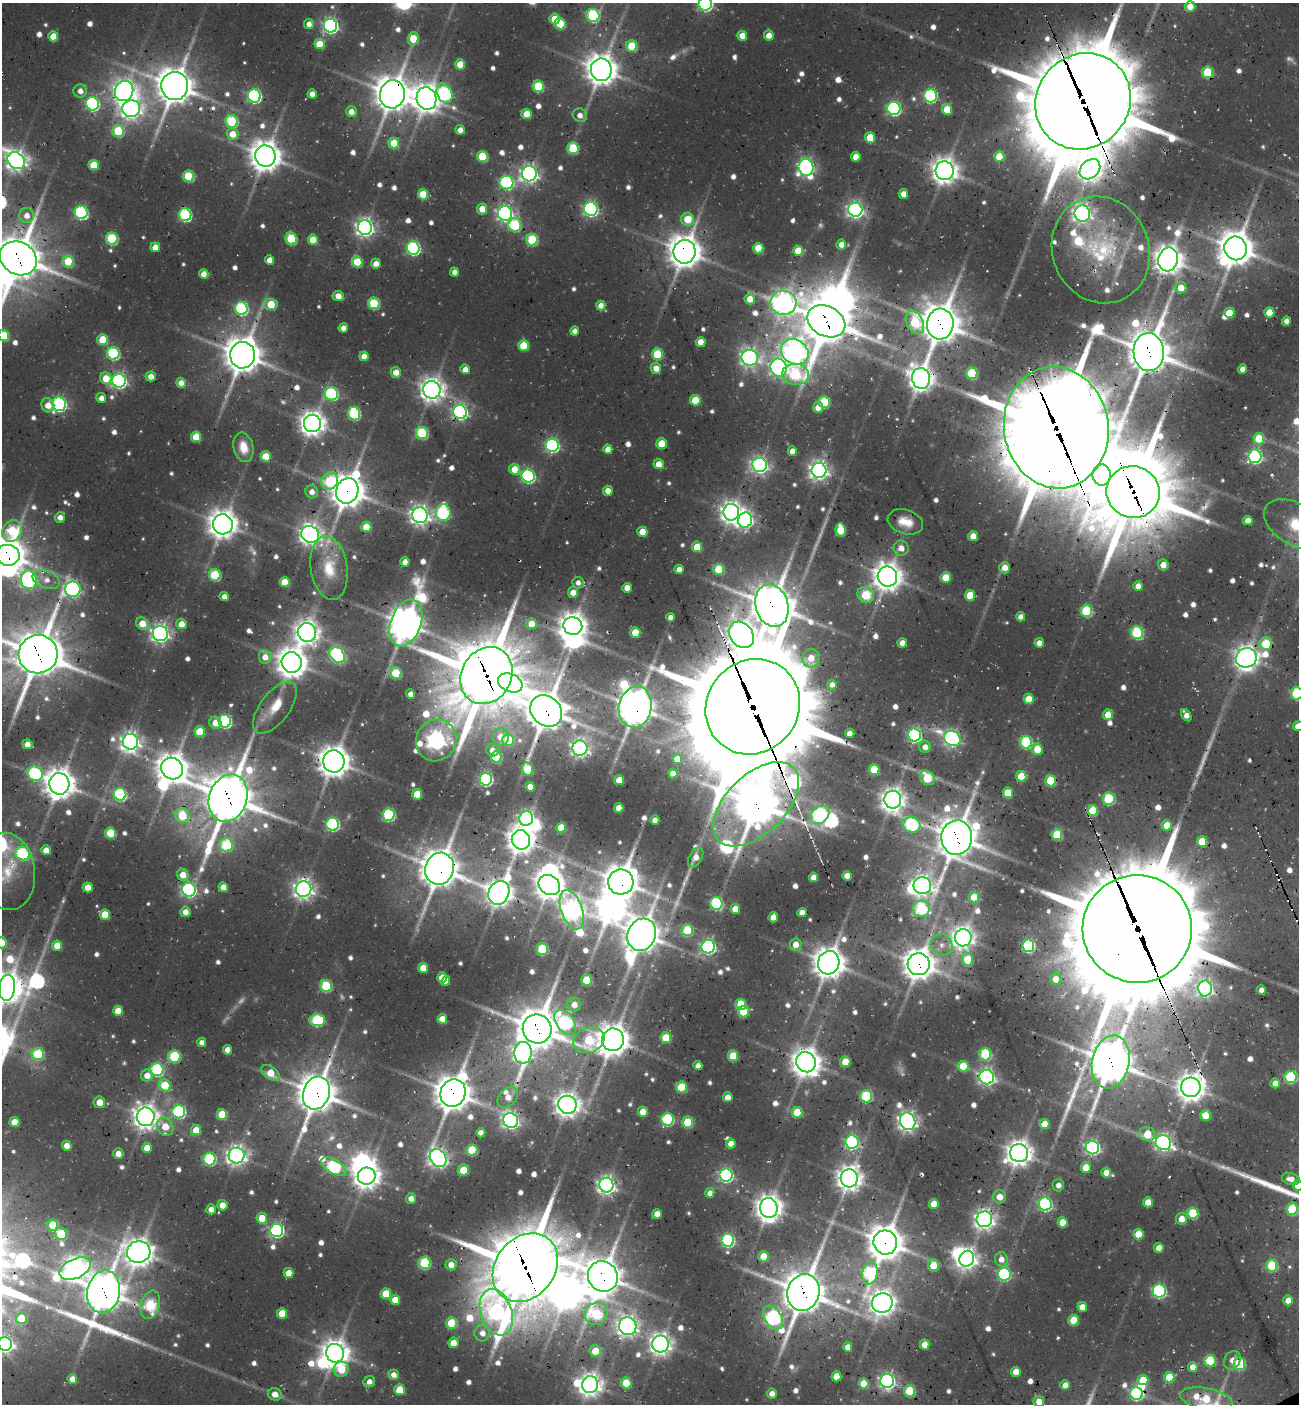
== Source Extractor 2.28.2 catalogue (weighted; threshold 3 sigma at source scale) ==
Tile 6 of 4 x 4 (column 2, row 2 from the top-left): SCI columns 1511-2807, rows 2875-4276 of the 5672 x 5741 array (HDU 1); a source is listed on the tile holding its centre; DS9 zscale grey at full resolution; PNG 1301 x 1406 px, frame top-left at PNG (2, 3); each listed source drawn as its Kron ellipse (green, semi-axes under 4 px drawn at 4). Shown black and unused: <1% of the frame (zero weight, under 3 of 4 exposures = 8% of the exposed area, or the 3 px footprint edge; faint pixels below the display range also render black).
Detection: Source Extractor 2.28.2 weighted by HDU 2 'WHT'; one run over the whole footprint, this tile lists its part. Background 0.0363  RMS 0.0049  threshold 0.0219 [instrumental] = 3 sigma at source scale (4.5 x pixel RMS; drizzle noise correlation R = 1.50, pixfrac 1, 0.0396/0.0396 arcsec/px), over >= 5 px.
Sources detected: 865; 36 too faint to see at this stretch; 19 inside a brighter object's white glare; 8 cosmic-ray / hot-pixel residue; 2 long thin detections or spike segments (spike, bleed or trail) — neither listed nor drawn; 13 inside a brighter listed object's ellipse — not listed separately; of the other 787, all 500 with FLUX_AUTO >= 4.24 (the completeness limit of this list) listed and drawn (287 fainter detections not listed), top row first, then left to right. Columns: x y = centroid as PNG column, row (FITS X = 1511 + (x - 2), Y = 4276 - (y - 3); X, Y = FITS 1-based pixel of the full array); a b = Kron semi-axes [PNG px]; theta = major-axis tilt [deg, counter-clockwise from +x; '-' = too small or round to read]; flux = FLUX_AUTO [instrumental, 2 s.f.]
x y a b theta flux
705 4 7 6 - 170
1190 7 5 5 - 8.3
593 15 6 6 - 75
555 19 5 5 - 12
309 24 5 5 - 4.7
560 24 5 5 - 24
330 26 7 6 - 220
769 35 5 5 - 6.7
53 36 5 5 - 13
742 36 5 5 - 7.8
413 39 6 5 - 20
319 44 5 5 - 15
632 46 6 5 - 27
460 64 5 5 - 13
601 70 11 10 - 1100
1208 72 5 5 - 40
175 86 14 13 - 1500
538 86 6 5 - 34
80 91 6 6 - 5.2
124 91 10 9 - 510
444 93 10 7 -63 86
312 94 4 4 - 5.7
392 94 14 12 77 1400
254 96 6 6 - 150
930 96 6 6 - 110
427 98 11 9 -75 860
1083 101 50 46 48 8900
92 104 7 6 - 110
894 108 6 6 - 140
131 109 9 8 - 410
947 109 5 5 - 16
351 112 5 5 - 6
527 114 5 5 - 14
580 115 7 6 - 4.7
232 121 6 6 - 53
460 130 5 5 - 5
118 131 6 6 - 35
232 134 6 6 - 10
870 137 5 5 - 21
394 143 5 5 - 18
573 148 6 5 - 41
265 156 11 10 - 1100
482 156 5 5 - 32
999 156 5 5 - 16
856 157 5 5 - 8.6
16 161 9 7 -42 470
94 165 5 5 - 19
806 167 8 7 - 240
1090 169 11 9 43 530
945 171 9 9 - 760
529 174 7 7 - 310
189 176 6 5 - 38
506 183 7 6 - 110
423 194 5 5 - 21
903 194 5 5 - 6.2
482 209 5 5 - 9
591 209 7 6 - 180
855 210 7 7 - 260
81 212 6 6 - 100
505 213 7 7 - 220
1082 214 8 8 - 350
185 215 6 6 - 90
27 216 7 7 - 6.3
688 219 6 6 - 16
515 225 7 6 - 59
365 228 7 7 - 350
112 239 6 6 - 56
291 239 6 5 - 45
313 240 5 5 - 13
532 240 6 5 - 48
841 244 5 5 - 6
155 247 5 4 - 6.9
413 248 6 6 - 130
758 248 5 5 - 21
1236 248 12 11 - 1400
1101 250 54 48 -68 72
798 251 5 5 - 15
684 252 12 11 - 1200
18 258 19 16 -30 2200
1168 259 12 9 76 920
270 260 5 4 - 7.4
68 261 6 5 - 25
357 262 5 5 - 23
376 264 5 5 - 6.2
454 272 4 4 - 4.3
204 274 5 4 - 6.3
1181 288 5 5 - 10
338 296 5 5 - 6.6
750 299 5 5 - 11
374 303 6 5 - 45
783 303 13 12 - 530
271 304 7 5 -5 21
601 305 5 4 - 5.6
241 308 6 6 - 89
1229 313 5 5 - 16
1269 313 5 5 - 14
826 321 20 15 -28 2500
1286 321 5 4 - 4.3
915 322 12 8 -61 44
940 324 15 13 83 1800
343 328 4 4 - 5.2
575 331 4 4 - 4.5
4 335 5 5 - 24
103 340 5 5 - 22
701 342 5 5 - 8.3
523 346 5 5 - 22
795 352 14 12 -32 510
1149 352 19 15 -86 2100
113 353 6 6 - 78
657 354 5 5 - 36
243 355 13 12 - 1400
364 356 4 4 - 7.1
750 358 8 8 - 330
656 368 5 5 - 7.8
778 368 9 8 - 240
465 369 5 4 - 5.4
1242 369 5 4 - 5
396 372 5 5 - 7.6
972 373 6 5 - 36
796 374 13 10 -4 65
151 376 5 5 - 6.4
106 378 6 5 - 13
921 378 10 9 - 700
119 381 7 7 - 210
181 383 5 5 - 5.8
432 390 9 8 - 650
331 394 6 6 - 88
101 398 5 5 - 5.4
695 400 5 5 - 21
824 402 6 5 - 45
59 404 7 6 - 170
48 405 7 6 - 7.7
818 407 5 5 - 7.5
460 412 7 6 - 190
354 414 6 6 - 69
312 423 9 8 - 710
1056 428 61 52 -80 8300
422 433 6 6 - 55
196 437 5 5 - 20
1259 439 6 5 - 21
662 444 5 5 - 19
552 445 6 6 - 130
243 447 15 10 -77 10
608 449 5 4 - 6.4
792 451 5 4 - 5.9
266 456 5 5 - 18
1255 456 6 6 - 170
659 464 5 5 - 9
760 465 7 7 - 270
515 469 6 5 - 13
819 470 7 7 - 390
1102 475 10 9 - 1300
528 476 6 6 - 140
330 481 9 8 - 35
347 491 13 11 70 1300
608 491 5 4 - 7
312 492 6 6 - 5.2
1133 492 27 25 -22 4600
731 512 8 8 - 510
443 513 8 7 - 96
420 515 8 7 - 420
60 517 5 5 - 5
745 520 7 7 - 200
1248 520 5 4 - 7.2
905 522 18 12 -18 11
223 524 10 9 - 880
1295 524 34 20 -30 81
366 527 5 5 - 15
840 530 7 5 -84 24
12 531 11 9 59 44
642 532 5 5 - 12
310 534 9 8 - 500
973 536 5 5 - 8.4
697 547 5 5 - 13
901 548 7 7 - 5.7
8 555 12 10 -12 1200
405 562 5 4 - 5.6
1163 565 5 5 - 7
329 568 32 18 -82 22
1005 568 5 5 - 7.7
679 569 4 4 - 5.4
719 569 5 5 - 27
215 575 6 6 - 45
887 577 10 9 - 900
946 577 5 5 - 17
29 580 9 8 - 210
46 580 14 8 -21 6.6
285 582 5 5 - 14
578 583 6 5 - 4.5
1138 586 5 4 - 6.7
627 588 5 4 - 7.1
73 589 8 7 - 210
573 592 5 5 - 7.4
866 595 8 7 - 35
970 595 5 5 - 22
224 597 4 4 - 5.1
772 606 21 16 -73 2000
1086 611 6 5 - 59
670 617 4 4 - 4.8
1021 617 4 4 - 5.1
406 623 24 15 69 1300
142 624 7 5 -39 12
181 624 5 5 - 8.3
531 624 5 5 - 10
573 626 9 9 - 780
635 632 5 5 - 15
160 633 7 7 - 360
307 633 9 9 - 610
1137 633 6 6 - 72
741 635 14 11 -51 740
902 643 4 4 - 6.4
1039 643 5 4 - 5.9
1266 644 6 6 - 36
38 654 19 19 - 2500
337 655 9 6 -50 150
265 657 7 6 - 7.4
811 658 9 8 - 8.2
1246 658 10 9 - 670
292 662 10 10 - 1100
396 673 6 5 - 36
486 676 30 25 60 4200
510 683 13 9 -23 100
832 685 5 4 - 4.3
1297 693 6 6 - 69
410 694 4 4 - 4.7
1029 699 5 5 - 14
635 707 21 16 78 1500
753 707 49 45 48 13000
275 708 30 14 53 15
546 711 17 14 -42 1800
1108 715 5 5 - 14
1186 715 7 4 -56 5.7
225 721 6 6 - 110
215 723 6 6 - 9.8
1298 726 5 5 - 8
200 732 5 5 - 22
850 733 4 4 - 6.3
914 735 6 6 - 140
500 737 9 8 - 7.2
952 738 8 7 - 210
436 740 21 20 - 410
508 740 6 5 - 23
130 742 8 7 - 400
1026 742 6 6 - 67
27 744 5 4 - 6.5
925 747 6 5 - 5.4
580 748 7 7 - 310
1037 749 5 5 - 14
492 750 6 6 - 4.6
496 757 5 5 - 33
677 759 5 4 - 7.5
334 761 11 10 - 1000
172 769 11 10 - 990
528 769 7 5 -79 25
874 769 5 5 - 26
673 773 5 4 - 6.2
35 774 8 6 -32 97
1021 776 5 5 - 22
927 778 8 6 -38 30
486 779 6 6 - 120
619 780 5 5 - 14
1050 781 6 5 - 37
59 784 11 10 - 1000
530 787 5 4 - 7.7
1008 793 5 5 - 20
120 794 6 6 - 89
417 794 5 5 - 17
228 798 24 19 70 2700
1109 799 6 6 - 61
893 800 9 8 - 630
756 804 52 29 44 2200
619 808 5 4 - 9.3
1093 810 5 5 - 24
182 815 7 7 - 27
389 815 6 6 - 86
820 815 10 8 40 160
526 818 7 7 - 210
655 820 4 4 - 5
333 824 6 6 - 100
911 825 9 7 -19 83
1167 825 5 5 - 13
561 828 5 5 - 16
110 833 5 5 - 27
1057 835 5 5 - 37
957 838 17 15 87 1800
521 840 10 9 - 860
1202 841 5 5 - 21
226 845 7 6 - 46
46 850 5 5 - 7.6
23 854 7 6 - 74
696 857 11 6 61 6.8
440 869 16 14 72 1700
7 871 39 27 -83 31
183 875 6 5 - 9.7
847 876 5 4 - 7.5
813 877 4 4 - 6.3
621 882 13 12 - 1300
549 885 11 9 -34 880
922 886 9 8 - 410
88 887 5 5 - 8.3
223 887 5 4 - 6.8
304 889 8 7 - 450
189 890 7 6 - 180
499 893 12 10 66 770
974 897 5 5 - 16
716 903 6 6 - 90
735 909 5 5 - 12
921 909 8 8 - 74
572 910 20 10 -70 500
185 912 5 5 - 6.4
802 912 4 4 - 6.2
105 915 5 5 - 17
773 917 5 4 - 7.7
1137 929 55 54 - 15000
687 930 6 5 - 39
642 935 16 14 65 1400
963 938 8 8 - 520
2 943 5 5 - 10
796 944 6 5 - 7.4
941 945 11 10 - 5.6
57 946 5 5 - 13
1028 946 6 6 - 100
708 947 7 6 - 180
542 949 5 5 - 50
968 960 6 5 - 24
829 963 12 10 67 1100
919 964 11 11 - 1100
423 968 5 5 - 11
442 978 5 5 - 8.3
1056 979 6 5 - 7.4
587 980 5 5 - 30
446 981 5 4 - 6.9
326 986 6 5 - 51
7 988 13 8 84 1100
1205 988 8 7 - 220
1261 990 5 4 - 4.9
574 1005 7 7 - 6.3
741 1005 5 5 - 24
118 1011 5 5 - 12
743 1012 5 5 - 23
442 1019 5 5 - 12
317 1020 8 6 -3 71
565 1022 14 9 -53 91
537 1029 15 14 - 2100
666 1038 5 5 - 25
589 1040 16 12 21 45
613 1040 11 11 - 1100
202 1042 5 4 - 4.4
227 1050 5 4 - 6.5
523 1053 11 8 85 310
38 1054 6 6 - 38
985 1054 6 6 - 60
174 1056 6 6 - 55
733 1056 5 5 - 24
806 1062 10 9 - 930
845 1062 5 5 - 16
1111 1062 27 18 78 2100
698 1066 4 4 - 4.5
963 1066 5 5 - 22
157 1070 6 6 - 78
271 1073 10 6 -37 15
147 1076 6 5 - 7.7
987 1077 7 7 - 250
1291 1077 6 6 - 68
1275 1083 5 5 - 6.1
165 1085 6 5 - 23
681 1087 5 5 - 31
1191 1087 10 9 - 900
316 1093 17 13 71 1700
453 1093 14 12 66 1500
866 1096 6 6 - 71
508 1097 12 8 46 7.6
728 1097 5 5 - 6.2
99 1102 6 6 - 7.9
567 1105 9 9 - 700
179 1112 6 6 - 110
643 1112 5 5 - 11
797 1112 5 5 - 21
222 1114 5 5 - 21
1205 1115 5 5 - 12
146 1117 9 9 - 680
667 1119 6 6 - 77
511 1120 8 7 - 270
908 1121 9 7 -64 400
14 1122 5 5 - 12
688 1122 5 5 - 35
1044 1124 5 5 - 9.3
165 1127 10 7 -59 13
196 1130 5 5 - 14
481 1133 4 4 - 5.6
1147 1134 8 7 - 18
852 1142 7 6 - 140
1163 1143 8 7 - 240
731 1144 5 5 - 6.4
67 1146 5 5 - 7.3
147 1148 5 5 - 9.1
1092 1148 7 6 - 190
472 1150 5 5 - 34
1019 1153 9 9 - 800
118 1154 5 5 - 6.3
237 1155 8 8 - 420
438 1158 10 7 -54 350
210 1159 6 6 - 82
334 1167 14 6 -32 100
1086 1167 5 5 - 12
463 1170 6 5 - 18
1106 1173 5 5 - 7.6
726 1175 6 6 - 160
367 1176 9 8 - 760
849 1178 9 8 - 730
1291 1179 9 6 -17 5.9
606 1185 7 7 - 370
1058 1185 6 6 - 4.2
1298 1185 5 5 - 12
710 1193 5 4 - 4.2
999 1197 6 6 - 8.2
411 1198 5 5 - 5.2
1148 1202 5 5 - 9.2
934 1204 5 5 - 12
1045 1204 6 6 - 130
222 1205 5 5 - 8.3
769 1208 10 8 -83 810
211 1209 5 5 - 6.3
1292 1209 6 5 - 41
1193 1213 6 5 - 40
657 1214 5 4 - 7.5
262 1218 5 5 - 14
984 1219 8 8 - 400
1181 1219 5 5 - 8.5
1063 1222 5 5 - 15
53 1225 5 5 - 22
277 1230 6 6 - 170
61 1234 6 5 - 32
1138 1234 5 5 - 16
728 1240 6 6 - 110
885 1242 12 11 - 1500
1159 1248 5 4 - 6.7
139 1252 12 11 - 870
763 1256 5 5 - 14
967 1259 8 7 - 450
1001 1259 7 6 - 5.7
424 1263 6 6 - 58
451 1265 5 5 - 7.2
933 1265 6 5 - 13
1272 1266 6 5 - 45
525 1268 37 29 52 4600
75 1269 17 9 26 600
289 1273 5 5 - 8.1
870 1273 11 7 80 80
1004 1274 6 6 - 95
603 1276 16 14 -53 1600
1159 1291 6 6 - 130
104 1292 21 16 78 1600
803 1293 19 16 73 2200
386 1294 5 5 - 20
395 1300 5 5 - 13
1288 1300 5 5 - 7.9
882 1303 10 10 - 720
150 1305 14 9 72 51
1082 1307 5 5 - 7.8
496 1312 24 15 -71 170
282 1313 5 5 - 16
596 1314 12 11 - 56
773 1317 13 8 -57 130
21 1318 5 5 - 22
1074 1320 5 5 - 22
451 1323 5 5 - 27
628 1326 9 8 - 430
482 1333 8 8 - 6
453 1343 5 5 - 9.7
5 1344 7 7 - 210
661 1344 8 8 - 510
925 1345 5 5 - 9.6
848 1347 5 4 - 6.6
595 1351 6 5 - 15
335 1353 9 9 - 880
1232 1360 10 7 58 4.8
1210 1361 6 5 - 40
1239 1364 6 5 - 48
1193 1367 5 5 - 6.4
341 1369 8 7 - 22
1016 1372 5 5 - 9.3
394 1375 5 5 - 5.4
836 1376 5 5 - 11
1169 1377 5 5 - 21
72 1379 5 5 - 7.9
1143 1380 5 5 - 16
887 1381 7 7 - 210
369 1382 6 5 - 4.8
626 1383 5 5 - 21
864 1383 5 5 - 16
590 1385 8 8 - 610
1065 1385 5 4 - 6
400 1390 5 5 - 22
910 1391 6 5 - 37
275 1394 7 6 - 7
772 1394 5 5 - 5.5
1137 1394 6 6 - 98
1206 1399 26 10 -10 32
1039 1402 5 5 - 8.3
Overlapping masked pixels (flux is a lower limit): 73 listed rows (the first 20) at x y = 1208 72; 175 86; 392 94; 427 98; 1083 101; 265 156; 1090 169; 945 171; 1236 248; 1101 250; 684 252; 18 258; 826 321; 915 322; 940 324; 1149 352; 243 355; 921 378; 312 423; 1056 428
Isophote crosses this tile's border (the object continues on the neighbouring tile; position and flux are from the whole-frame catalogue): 18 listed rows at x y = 705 4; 1083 101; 16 161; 18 258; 4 335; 1295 524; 12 531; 8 555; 38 654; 1297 693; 1298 726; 7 871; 2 943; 7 988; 1298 1185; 5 1344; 1206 1399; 1039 1402